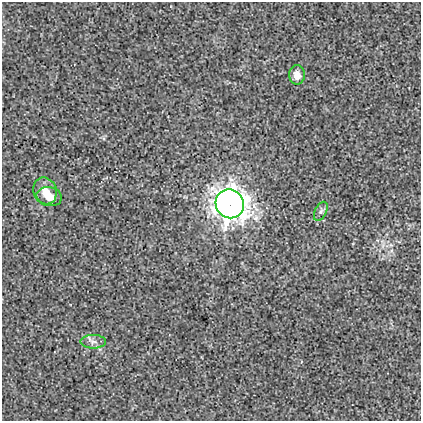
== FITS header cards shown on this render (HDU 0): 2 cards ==
NAXIS1  =                  419
NAXIS2  =                  419

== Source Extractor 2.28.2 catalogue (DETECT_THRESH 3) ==
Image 419 x 419 px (HDU 0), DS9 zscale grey, 1 PNG px = 1 image px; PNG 423 x 423 px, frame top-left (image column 1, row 419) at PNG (2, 2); each listed source drawn as its Kron ellipse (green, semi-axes under 4 px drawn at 4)
Background 0.00117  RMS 0.017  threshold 0.052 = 3 sigma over >= 5 px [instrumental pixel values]
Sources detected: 6; all 6 listed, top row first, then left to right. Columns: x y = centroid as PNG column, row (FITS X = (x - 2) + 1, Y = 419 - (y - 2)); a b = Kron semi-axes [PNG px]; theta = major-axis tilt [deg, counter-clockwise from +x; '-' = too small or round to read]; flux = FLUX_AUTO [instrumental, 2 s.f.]
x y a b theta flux
297 75 9 8 - 9.9
45 191 14 11 -68 13
49 197 13 9 -12 12
230 204 15 14 - 1400
321 211 10 6 63 3.7
93 342 13 6 -1 5.8